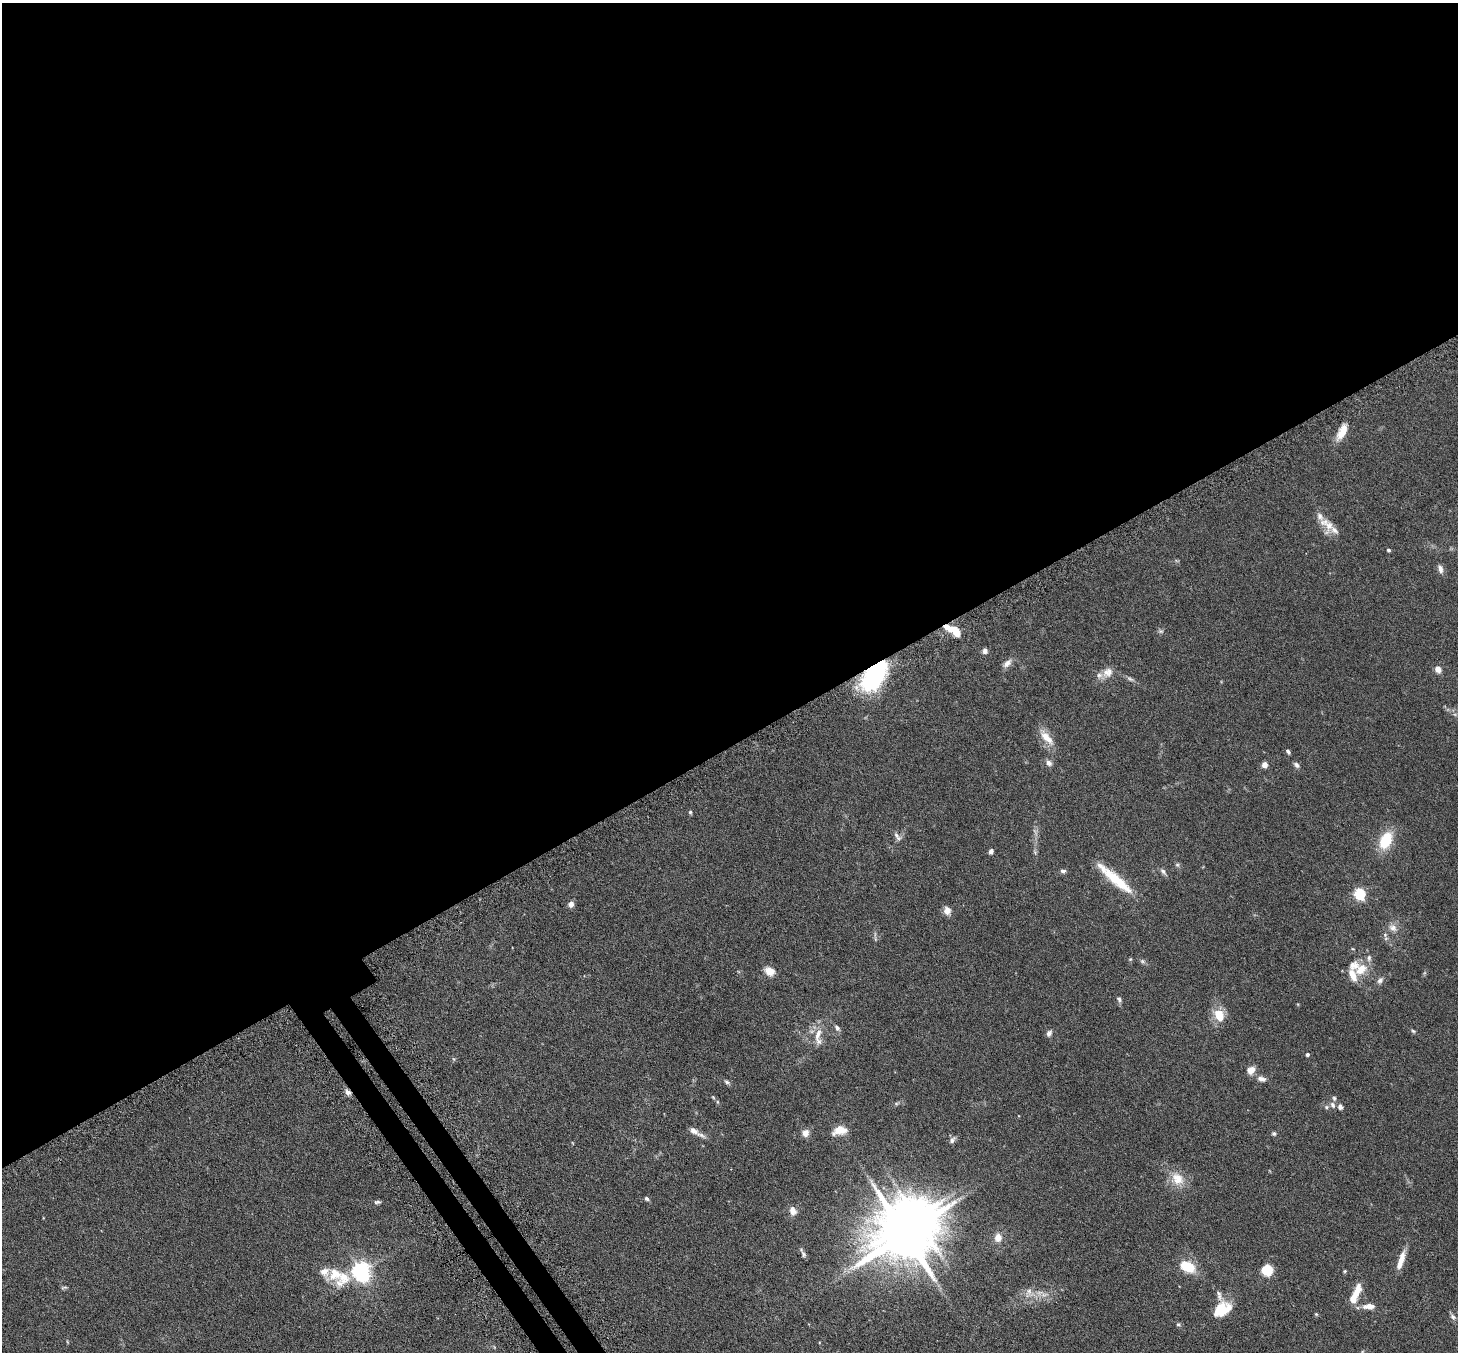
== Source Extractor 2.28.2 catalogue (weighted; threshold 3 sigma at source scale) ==
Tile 2 of 4 x 4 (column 2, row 1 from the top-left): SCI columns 1508-2963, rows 4238-5587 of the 5927 x 5916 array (HDU 1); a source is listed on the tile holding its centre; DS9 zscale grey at full resolution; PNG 1460 x 1354 px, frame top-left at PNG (2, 3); no overlay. Shown black and unused: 56% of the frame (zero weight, under 3 of 6 exposures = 4% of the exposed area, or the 3 px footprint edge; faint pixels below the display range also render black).
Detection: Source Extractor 2.28.2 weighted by HDU 2 'WHT'; one run over the whole footprint, this tile lists its part. Background 0.12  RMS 0.0045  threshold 0.0185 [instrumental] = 3 sigma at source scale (4.09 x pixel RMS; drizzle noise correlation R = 1.36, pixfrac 0.8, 0.05/0.05 arcsec/px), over >= 5 px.
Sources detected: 103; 4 too faint to see at this stretch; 2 inside a brighter object's white glare — not listed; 14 inside a brighter listed object's ellipse — not listed separately; the other 83 listed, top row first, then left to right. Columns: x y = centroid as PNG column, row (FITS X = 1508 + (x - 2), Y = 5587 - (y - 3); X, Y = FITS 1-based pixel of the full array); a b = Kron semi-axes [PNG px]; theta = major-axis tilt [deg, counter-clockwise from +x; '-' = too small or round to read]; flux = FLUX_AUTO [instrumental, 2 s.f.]
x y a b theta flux
1342 432 22 9 63 5.8
1327 524 25 14 -62 5.6
1388 550 5 4 - 0.6
1176 561 8 3 -19 0.48
1440 569 11 6 -74 1.8
1161 631 8 6 -1 0.87
956 632 12 7 -61 5.6
985 651 8 7 - 1.3
1007 663 15 8 42 2.5
1438 669 10 8 -61 2.2
1107 672 18 12 43 4
875 675 36 19 53 47
1130 679 11 6 -23 1.2
1046 737 27 10 -49 5.9
1288 751 6 4 -59 0.92
1049 763 9 7 -57 1.7
1264 765 6 6 - 2.2
1296 765 9 6 -42 1.2
690 812 5 4 - 0.59
896 835 11 6 -58 1.5
1386 840 22 13 64 13
991 851 5 4 - 1.2
1035 852 7 4 -46 0.64
1177 865 6 5 - 0.76
1063 871 7 5 -14 1
1163 872 12 5 -51 1.3
1120 883 41 14 -44 13
1360 893 6 5 - 44
571 904 7 6 - 1.7
947 911 10 8 -75 2.7
1393 928 14 9 -38 2.8
1385 935 5 5 - 0.7
875 939 8 4 -82 0.79
1130 959 5 4 - 0.46
1142 961 8 6 -2 0.84
1361 969 18 13 43 7.9
769 971 13 10 -32 3.9
1424 973 6 4 71 0.54
1380 980 10 7 56 1.5
1119 999 9 6 -65 1.1
1219 1015 14 10 -68 8.4
837 1028 9 5 -50 1.2
1413 1031 6 5 - 0.62
1049 1033 9 6 63 1.4
818 1034 24 9 79 5.1
1307 1054 4 4 - 0.85
454 1059 6 4 -70 0.49
1251 1070 9 8 - 3.6
1262 1079 12 7 -11 2
727 1082 9 5 -33 1
348 1092 9 6 -57 1.7
713 1097 6 4 -45 0.51
896 1103 8 4 8 0.76
1333 1105 9 6 -65 1.5
1326 1107 7 5 15 0.87
1340 1107 8 6 -79 1.3
840 1130 16 9 12 6.1
694 1131 12 7 -31 2.1
805 1133 9 9 - 2.7
1274 1134 6 5 - 0.73
952 1140 11 6 50 1.4
1178 1179 21 16 -53 7.4
647 1199 6 5 - 0.91
377 1202 10 5 4 0.92
793 1211 12 8 -72 2.6
905 1234 19 15 13 3200
998 1237 12 9 -89 3.7
803 1254 10 5 -68 1.2
1401 1260 25 7 72 4.9
1187 1266 15 9 -26 12
1267 1270 9 9 - 10
361 1271 7 7 - 190
1345 1271 5 3 - 0.43
325 1273 23 13 -65 4.9
344 1277 23 18 69 10
64 1288 9 4 5 0.63
1357 1290 19 9 72 5.2
1029 1293 17 15 -43 5.1
1369 1306 16 8 1 3.4
1222 1309 22 14 34 10
1316 1314 5 4 - 0.47
1453 1317 11 6 -53 1.3
1178 1324 7 5 2 0.68
Overlapping masked pixels (flux is a lower limit): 2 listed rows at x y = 875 675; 348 1092